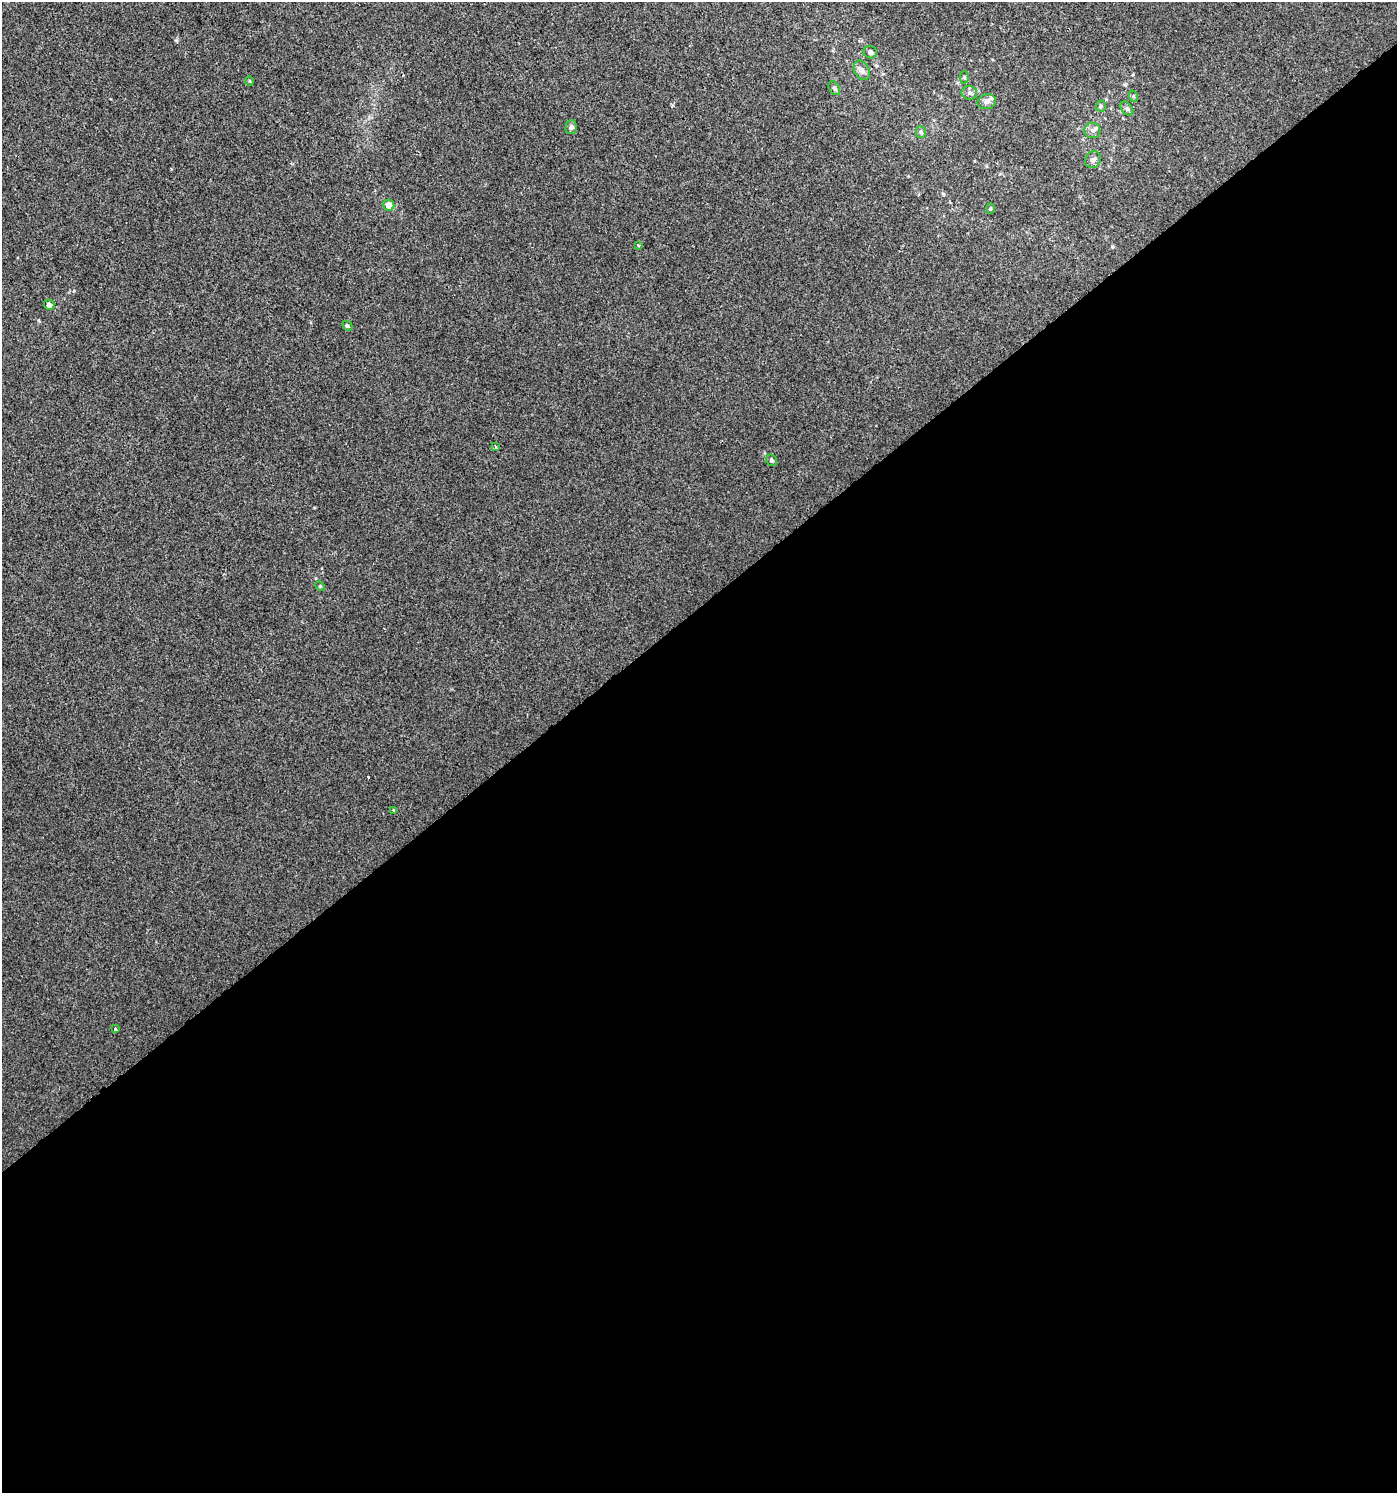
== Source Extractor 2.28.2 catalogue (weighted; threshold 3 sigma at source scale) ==
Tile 15 of 4 x 4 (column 3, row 4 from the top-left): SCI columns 2920-4314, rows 4-1494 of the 5903 x 5967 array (HDU 1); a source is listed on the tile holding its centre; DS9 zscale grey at full resolution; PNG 1399 x 1495 px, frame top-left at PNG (2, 2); each listed source drawn as its Kron ellipse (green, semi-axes under 4 px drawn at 4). Shown black and unused: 59% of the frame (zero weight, under 2 of 3 exposures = <1% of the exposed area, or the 3 px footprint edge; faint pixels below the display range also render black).
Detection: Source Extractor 2.28.2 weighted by HDU 2 'WHT'; one run over the whole footprint, this tile lists its part. Background 0.00676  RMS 0.0064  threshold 0.0287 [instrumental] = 3 sigma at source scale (4.5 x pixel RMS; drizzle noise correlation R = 1.50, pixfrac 1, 0.0396/0.0396 arcsec/px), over >= 5 px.
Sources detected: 25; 1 inside a brighter listed object's ellipse — not listed separately; the other 24 listed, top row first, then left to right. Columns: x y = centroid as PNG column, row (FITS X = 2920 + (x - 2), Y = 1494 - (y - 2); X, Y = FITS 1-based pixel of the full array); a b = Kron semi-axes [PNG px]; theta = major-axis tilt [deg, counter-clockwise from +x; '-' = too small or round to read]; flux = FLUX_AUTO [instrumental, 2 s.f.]
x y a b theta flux
870 52 7 6 - 2.2
862 70 10 7 -62 2.7
964 77 6 4 -90 0.92
249 81 5 3 - 0.52
834 88 7 5 -60 1.2
969 93 8 7 - 2
1133 96 6 3 -71 0.74
987 102 9 7 14 2.5
1101 106 5 5 - 1
1127 108 8 5 -49 1.4
571 127 7 6 - 1.7
1092 130 8 7 - 2.5
921 132 6 5 - 1.2
1093 160 9 7 56 2.3
389 205 5 5 - 7.2
990 208 5 4 - 0.79
638 245 3 3 - 0.59
49 305 5 5 - 2.6
347 326 5 4 - 0.86
495 447 3 3 - 1.1
772 460 6 5 - 1.5
320 586 5 4 - 0.66
394 810 3 3 - 0.93
115 1028 3 3 - 3.6
Unlisted compact peaks at least as high as the median listed source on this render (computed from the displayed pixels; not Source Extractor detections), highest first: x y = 74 291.